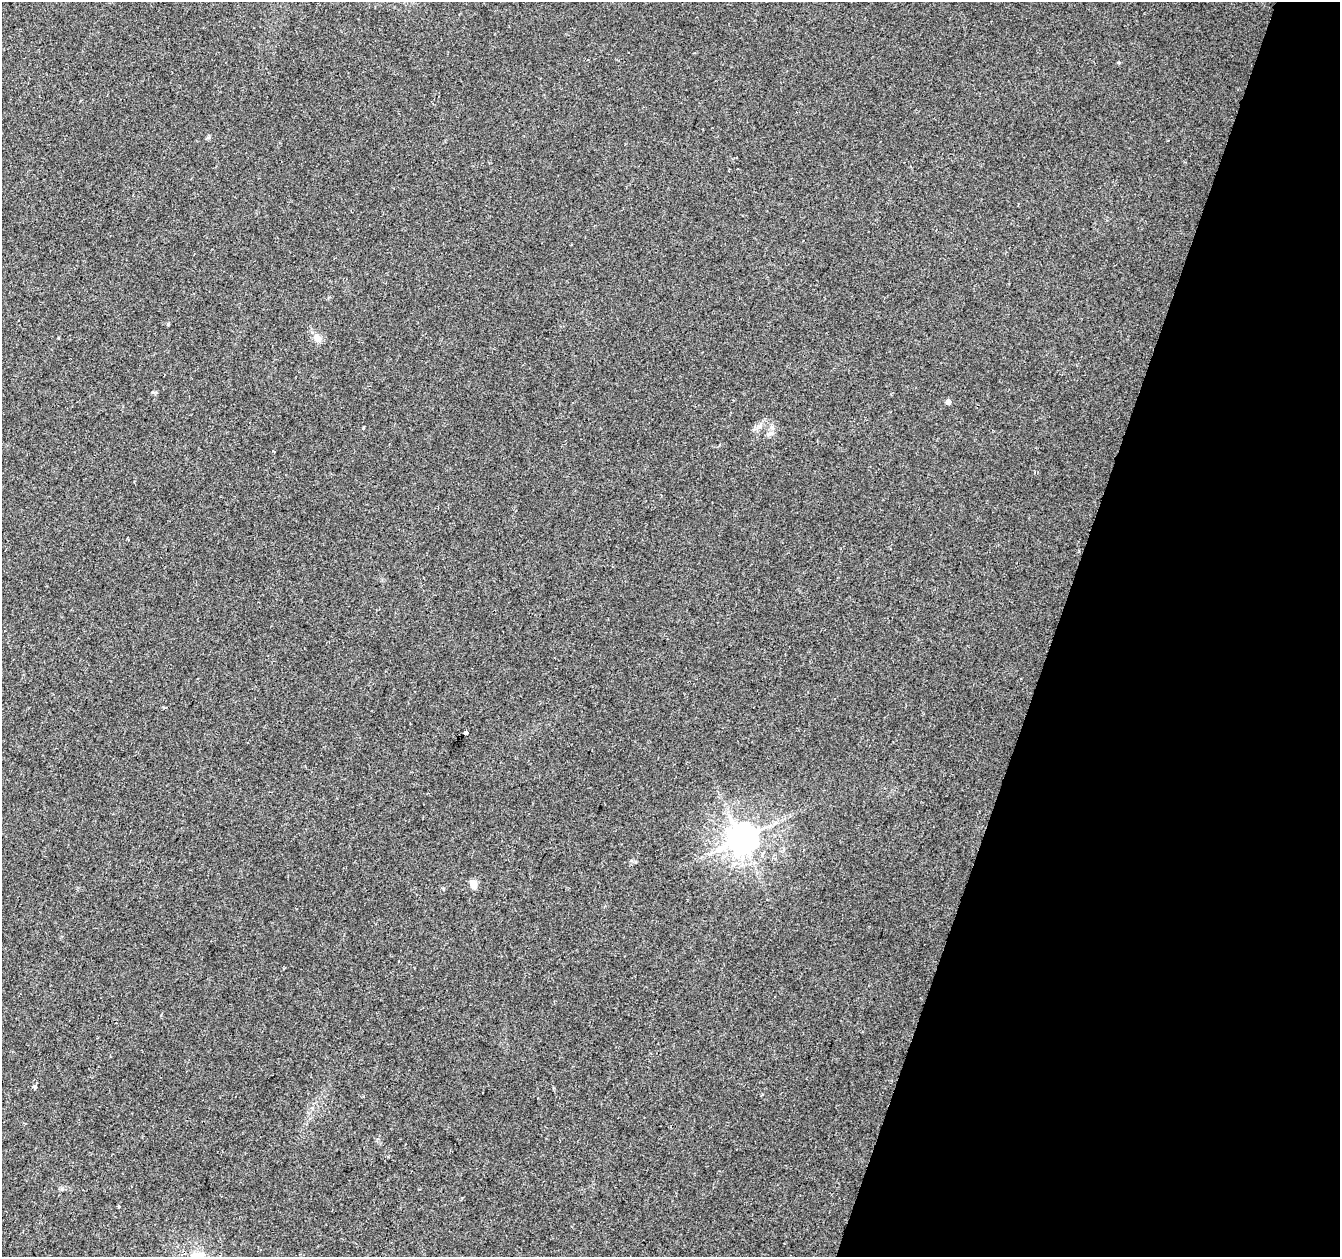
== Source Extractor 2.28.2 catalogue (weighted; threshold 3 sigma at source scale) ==
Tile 8 of 4 x 4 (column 4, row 2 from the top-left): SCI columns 4014-5351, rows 2729-3983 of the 5363 x 5521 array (HDU 1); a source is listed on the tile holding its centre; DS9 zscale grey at full resolution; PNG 1342 x 1259 px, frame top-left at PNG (2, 2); no overlay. Shown black and unused: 21% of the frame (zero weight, under 2 of 3 exposures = <1% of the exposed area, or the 3 px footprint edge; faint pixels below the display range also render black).
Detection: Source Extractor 2.28.2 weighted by HDU 2 'WHT'; one run over the whole footprint, this tile lists its part. Background 0.0286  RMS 0.0056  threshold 0.025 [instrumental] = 3 sigma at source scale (4.5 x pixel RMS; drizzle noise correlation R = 1.50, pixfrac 1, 0.0396/0.0396 arcsec/px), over >= 5 px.
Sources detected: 11; all 11 listed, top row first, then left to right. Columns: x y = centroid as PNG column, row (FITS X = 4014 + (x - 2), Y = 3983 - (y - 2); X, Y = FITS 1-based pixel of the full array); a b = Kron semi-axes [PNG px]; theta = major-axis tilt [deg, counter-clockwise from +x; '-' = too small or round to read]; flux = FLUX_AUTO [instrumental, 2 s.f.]
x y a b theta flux
208 138 7 4 20 0.75
317 338 13 10 -34 3.6
152 392 5 3 - 0.6
948 401 5 4 - 3.5
364 427 3 2 - 0.57
768 434 7 5 30 1.5
466 733 3 3 - 7.2
742 838 9 9 - 1000
474 885 10 8 -79 3.7
35 1087 4 3 - 2.7
118 1206 3 3 - 1.5
Unlisted compact peaks at least as high as the median listed source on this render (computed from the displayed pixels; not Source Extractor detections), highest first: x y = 168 324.